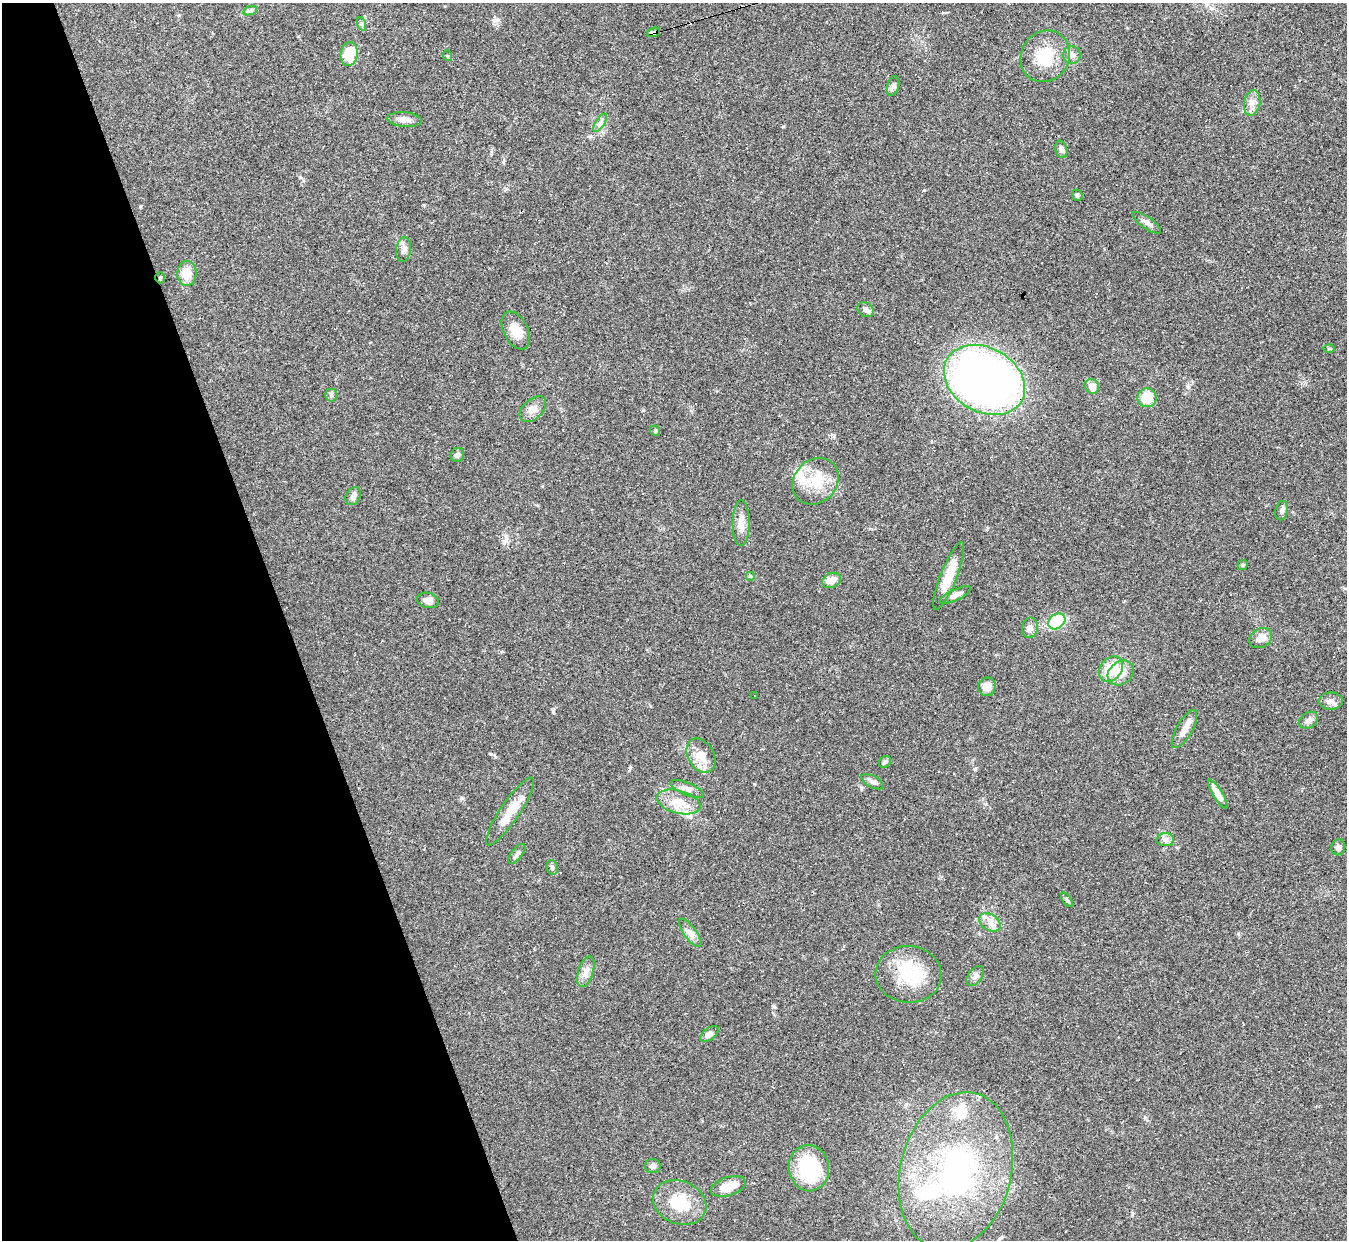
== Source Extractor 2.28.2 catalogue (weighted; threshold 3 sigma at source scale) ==
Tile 5 of 4 x 4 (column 1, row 2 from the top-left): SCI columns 1-1345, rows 2621-3858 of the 5380 x 5366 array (HDU 1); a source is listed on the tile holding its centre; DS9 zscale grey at full resolution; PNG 1349 x 1242 px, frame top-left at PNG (2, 3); each listed source drawn as its Kron ellipse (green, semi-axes under 4 px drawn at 4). Shown black and unused: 21% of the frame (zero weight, under 3 of 4 exposures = <1% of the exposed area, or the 3 px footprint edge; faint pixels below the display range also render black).
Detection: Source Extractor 2.28.2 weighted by HDU 2 'WHT'; one run over the whole footprint, this tile lists its part. Background 0.048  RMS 0.0043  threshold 0.0194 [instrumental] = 3 sigma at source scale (4.5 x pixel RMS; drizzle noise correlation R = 1.50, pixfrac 1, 0.05/0.05 arcsec/px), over >= 5 px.
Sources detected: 82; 7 cosmic-ray / hot-pixel residue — neither listed nor drawn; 5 inside a brighter listed object's ellipse — not listed separately; the other 70 listed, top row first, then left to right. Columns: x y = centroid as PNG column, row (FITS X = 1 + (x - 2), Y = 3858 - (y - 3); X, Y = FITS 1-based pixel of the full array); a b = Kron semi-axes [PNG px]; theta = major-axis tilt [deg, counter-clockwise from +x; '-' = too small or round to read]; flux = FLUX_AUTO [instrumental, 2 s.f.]
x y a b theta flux
250 11 7 4 19 0.9
362 24 7 4 -71 0.71
653 32 7 4 16 97
349 54 12 8 80 17
1072 55 9 9 - 2.1
448 56 5 3 - 0.4
1045 56 26 24 57 16
893 86 10 6 74 1.3
1252 103 13 8 80 2.7
405 119 17 7 -5 3.1
600 123 10 4 58 1.4
1061 149 9 6 -76 1.8
1077 195 6 5 - 0.86
1147 223 17 6 -35 2.2
403 250 12 7 82 2
187 274 12 9 89 6.5
160 278 5 4 - 0.64
866 310 9 6 -37 1.9
516 330 20 12 -63 6.3
1329 349 5 3 - 0.45
984 380 43 32 -30 260
1092 386 7 6 - 4.6
331 395 6 6 - 0.94
1147 398 9 9 - 8.3
533 409 16 10 44 3.1
655 431 5 4 - 0.66
457 455 7 6 - 1.2
816 481 25 21 45 14
353 496 9 7 61 2.4
1282 511 10 6 79 1.2
741 523 23 8 89 4.1
1243 565 5 4 - 0.55
750 576 5 5 - 0.51
949 576 36 8 68 10
831 580 10 7 23 4.1
955 595 17 5 25 2.4
428 600 11 7 -13 2.7
1057 621 9 7 36 20
1030 628 10 8 83 2.2
1261 638 12 9 31 4.2
1111 669 14 10 52 11
1121 673 14 11 37 5.8
987 687 9 9 - 3.1
754 696 3 2 - 0.41
1331 701 12 8 0 2
1309 720 10 7 34 1.8
1184 729 21 8 60 4.1
701 756 18 13 -60 6.6
885 762 6 5 - 0.71
872 782 12 6 -28 1.5
687 789 18 6 -22 2.4
1218 794 16 5 -58 4.3
678 802 22 11 -14 7.6
510 811 40 9 56 9.1
1165 840 8 6 -2 1.6
1338 847 8 7 - 1.6
517 854 12 5 51 1.5
552 867 7 5 -75 1
1067 900 8 4 -55 0.75
990 922 12 8 -32 3.3
690 933 17 6 -54 2.6
586 972 16 7 73 2.9
908 974 33 28 -5 23
975 976 11 7 51 1.8
709 1034 10 5 36 2
653 1166 8 7 - 1.3
809 1168 23 20 -83 30
956 1171 80 55 76 110
728 1186 18 9 17 7
680 1203 27 21 -22 16
Overlapping masked pixels (flux is a lower limit): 3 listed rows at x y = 653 32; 160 278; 984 380
Unlisted compact peaks at least as high as the median listed source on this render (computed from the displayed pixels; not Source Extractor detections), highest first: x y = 924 190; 491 754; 461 798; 553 711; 1188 387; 773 1006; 975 769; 506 540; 630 767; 140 206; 300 177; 783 126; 497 20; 834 435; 643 410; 179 15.